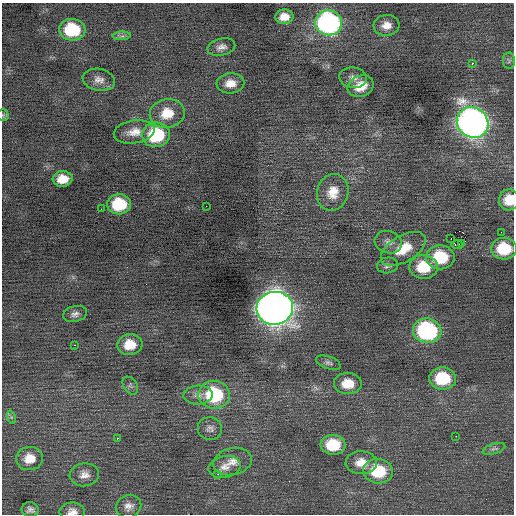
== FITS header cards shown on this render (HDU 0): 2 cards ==
NAXIS1  =                  512 / Axis length
NAXIS2  =                  512 / Axis length

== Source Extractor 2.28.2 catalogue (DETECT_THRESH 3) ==
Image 512 x 512 px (HDU 0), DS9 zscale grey, 1 PNG px = 1 image px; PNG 516 x 516 px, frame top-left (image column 1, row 512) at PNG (2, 3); each listed source drawn as its Kron ellipse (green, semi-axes under 4 px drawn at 4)
Background 0.0813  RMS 0.81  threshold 2.44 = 3 sigma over >= 5 px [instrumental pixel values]
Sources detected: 60; all 60 listed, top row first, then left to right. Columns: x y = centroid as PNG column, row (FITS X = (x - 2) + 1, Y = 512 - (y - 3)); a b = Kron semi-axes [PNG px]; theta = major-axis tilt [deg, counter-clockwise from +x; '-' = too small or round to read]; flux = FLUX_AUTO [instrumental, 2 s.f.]
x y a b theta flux
284 17 9 7 6 570
329 23 13 12 - 15000
387 25 13 10 6 540
72 30 13 11 -5 2900
122 36 9 3 4 120
221 47 14 8 12 350
509 61 8 6 89 120
472 63 2 2 - 350
353 78 14 10 -8 340
99 80 16 11 -11 450
230 83 14 10 4 650
361 86 13 10 23 910
167 113 17 14 10 1300
3 115 5 5 - 100
473 123 16 14 -39 39000
134 132 20 11 9 720
156 135 14 12 5 3800
63 179 10 8 4 790
333 192 18 15 72 990
509 200 10 10 - 1000
119 204 12 10 2 2300
206 206 2 2 - 85
101 209 2 2 - 150
501 232 3 2 - 59
451 238 2 2 - 38
388 242 14 11 -18 360
461 243 3 3 - 39
457 245 6 3 -5 140
403 249 25 13 30 1300
504 249 13 11 -4 2100
440 257 14 12 -1 2500
387 265 10 8 10 200
424 267 14 12 -4 1800
275 308 18 16 7 72000
75 314 12 7 13 260
427 331 14 12 -9 8100
74 345 2 2 - 390
130 345 12 10 7 1100
328 363 13 6 -20 190
443 378 13 11 -4 2600
348 383 14 10 -1 1000
130 386 10 6 -54 160
198 395 15 9 3 380
214 395 16 14 -7 4100
11 417 7 4 -72 110
210 429 12 11 - 320
456 436 2 2 - 340
117 438 3 2 - 460
333 445 12 10 -4 1800
494 449 11 5 16 180
29 459 13 11 5 870
232 462 19 13 12 730
361 463 16 11 -1 800
225 467 16 11 12 520
378 471 15 12 -7 2400
218 474 2 2 - 160
84 475 14 11 7 480
128 506 13 11 23 400
30 510 8 7 - 240
72 512 12 9 1 380
At the frame edge (FLAGS 8, measured only in part): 3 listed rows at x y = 3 115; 509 200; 72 512